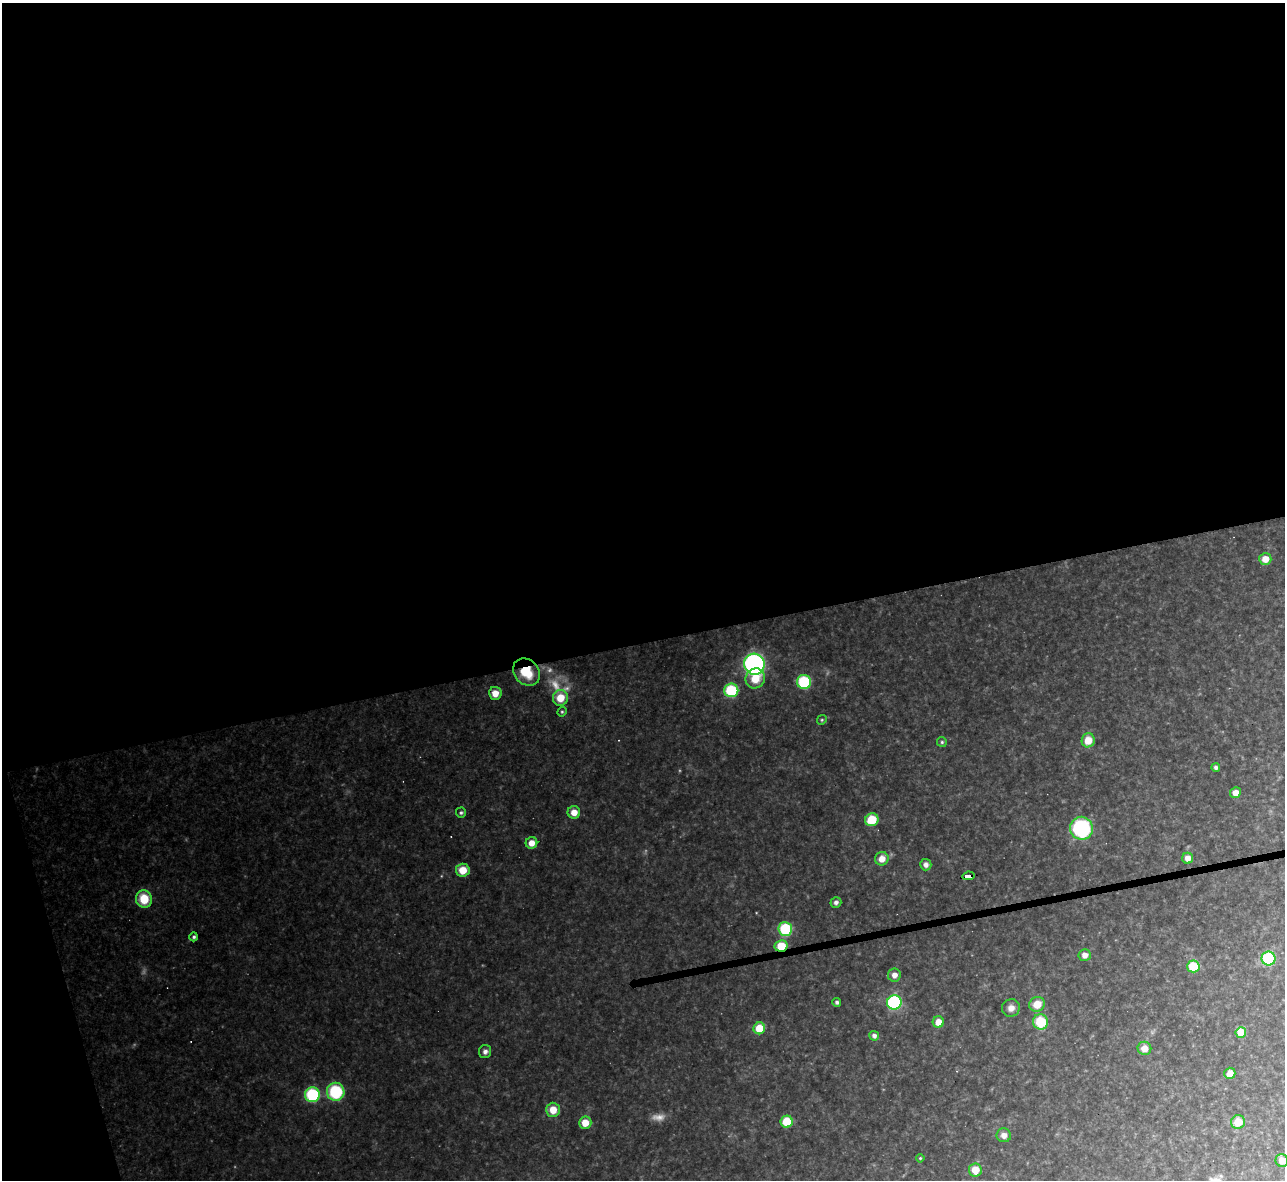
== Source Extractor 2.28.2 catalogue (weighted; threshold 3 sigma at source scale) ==
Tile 1 of 4 x 4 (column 1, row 1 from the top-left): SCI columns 1-1283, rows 3678-4855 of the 5133 x 5115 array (HDU 1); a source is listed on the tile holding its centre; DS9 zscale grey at full resolution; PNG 1287 x 1182 px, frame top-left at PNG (2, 3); each listed source drawn as its Kron ellipse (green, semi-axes under 4 px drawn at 4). Shown black and unused: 56% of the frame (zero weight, under 3 of 4 exposures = <1% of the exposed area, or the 3 px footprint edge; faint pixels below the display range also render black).
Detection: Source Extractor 2.28.2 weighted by HDU 2 'WHT'; one run over the whole footprint, this tile lists its part. Background 0.325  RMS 0.02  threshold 0.0878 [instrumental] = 3 sigma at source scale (4.5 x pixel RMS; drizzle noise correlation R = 1.50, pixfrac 1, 0.05/0.05 arcsec/px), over >= 5 px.
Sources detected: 60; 4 too faint to see at this stretch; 1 cosmic-ray / hot-pixel residue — neither listed nor drawn; the other 55 listed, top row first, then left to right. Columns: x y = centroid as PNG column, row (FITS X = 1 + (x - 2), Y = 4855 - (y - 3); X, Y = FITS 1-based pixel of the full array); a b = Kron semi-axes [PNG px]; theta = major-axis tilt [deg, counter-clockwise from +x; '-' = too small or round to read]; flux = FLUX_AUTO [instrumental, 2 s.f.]
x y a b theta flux
1265 559 6 6 - 20
754 664 10 10 - 480
526 672 15 12 -46 56
755 678 10 9 - 35
804 682 7 7 - 120
731 690 7 7 - 110
495 693 6 6 - 21
560 698 8 7 - 36
562 712 5 4 - 2.4
822 720 5 4 - 2.6
1088 740 7 6 - 29
942 742 5 5 - 2.9
1216 767 4 3 - 4.7
1235 793 5 5 - 14
574 812 6 6 - 18
461 813 5 5 - 3.4
872 820 7 6 - 48
1081 828 11 11 - 200
531 843 6 5 - 17
1188 858 5 5 - 14
882 859 7 6 - 19
926 865 6 5 - 7.6
463 870 7 6 - 30
968 876 6 4 8 95
144 899 9 8 - 50
836 902 5 5 - 6.1
785 929 7 7 - 100
194 937 4 4 - 4.5
781 946 6 5 - 46
1085 955 6 6 - 12
1268 958 7 7 - 110
1193 966 6 6 - 55
894 975 6 6 - 11
837 1002 4 4 - 4.1
894 1002 7 7 - 190
1037 1004 8 7 - 27
1011 1008 9 8 - 12
938 1022 6 5 - 19
1040 1022 8 7 - 59
759 1028 6 5 - 44
1241 1032 5 5 - 58
874 1036 5 5 - 8
1144 1048 7 6 - 17
485 1052 6 6 - 7.6
1230 1073 6 5 - 15
336 1092 9 8 - 110
312 1095 7 7 - 150
553 1110 7 7 - 27
787 1122 6 6 - 63
1238 1122 7 6 - 27
585 1123 6 6 - 25
1004 1135 7 7 - 11
920 1158 4 3 - 2.1
1282 1160 6 6 - 17
975 1170 6 6 - 29
Overlapping masked pixels (flux is a lower limit): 3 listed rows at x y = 526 672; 968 876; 781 946
Isophote crosses this tile's border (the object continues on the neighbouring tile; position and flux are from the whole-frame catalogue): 1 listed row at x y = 1282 1160